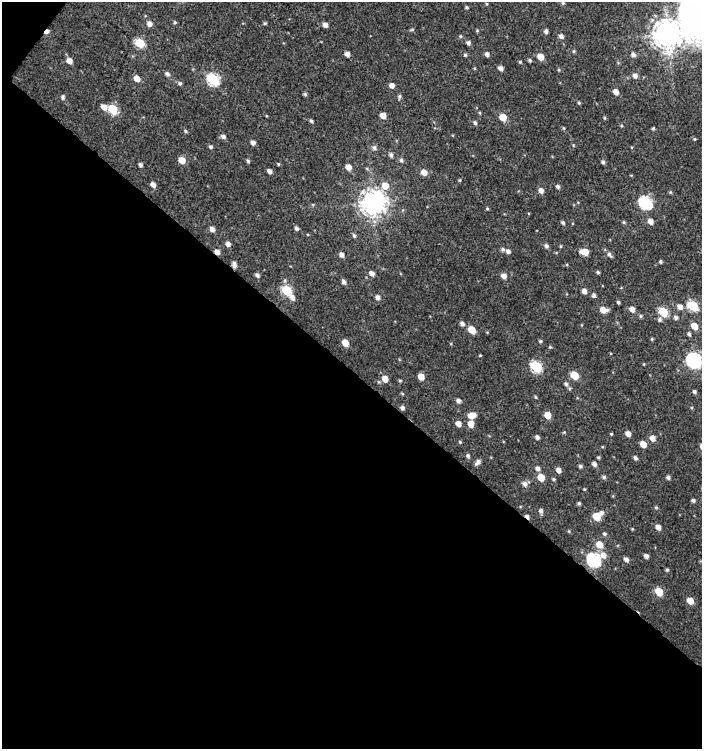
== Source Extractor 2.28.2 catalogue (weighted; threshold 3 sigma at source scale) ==
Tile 3 of 2 x 2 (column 1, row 2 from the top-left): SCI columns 54-753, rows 2-748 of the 1502 x 1496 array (HDU 1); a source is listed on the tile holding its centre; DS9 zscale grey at full resolution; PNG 704 x 751 px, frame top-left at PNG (2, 2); no overlay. Shown black and unused: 51% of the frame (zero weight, under 3 of 4 exposures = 1% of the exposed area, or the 3 px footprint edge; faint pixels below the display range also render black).
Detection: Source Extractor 2.28.2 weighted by HDU 2 'WHT'; one run over the whole footprint, this tile lists its part. Background 0.00192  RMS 0.0025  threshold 0.0112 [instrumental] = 3 sigma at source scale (4.5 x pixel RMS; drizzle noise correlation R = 1.50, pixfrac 1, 0.0396/0.0396 arcsec/px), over >= 5 px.
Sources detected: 173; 2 cosmic-ray / hot-pixel residue — not listed; the other 171 listed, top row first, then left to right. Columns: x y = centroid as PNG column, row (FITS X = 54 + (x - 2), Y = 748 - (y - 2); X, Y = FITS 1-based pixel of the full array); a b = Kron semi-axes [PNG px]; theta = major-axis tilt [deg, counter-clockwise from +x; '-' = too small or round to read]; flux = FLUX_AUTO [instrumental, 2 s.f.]
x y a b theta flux
563 3 5 4 - 0.3
466 7 4 3 - 0.32
175 22 5 4 - 0.3
265 23 5 3 - 0.3
149 24 6 5 - 1.3
325 25 5 4 - 1.2
412 29 7 3 19 0.25
477 31 5 3 - 0.24
546 31 5 4 - 0.72
668 34 8 8 - 330
460 36 5 4 - 0.3
561 36 5 4 - 0.9
140 43 6 5 - 10
468 43 5 4 - 0.72
574 51 5 3 - 0.27
347 54 4 4 - 1.3
487 54 4 4 - 0.85
633 54 6 5 - 0.86
465 55 4 4 - 0.34
540 57 5 5 - 3.1
530 60 4 4 - 0.37
69 61 5 5 - 2
520 62 4 4 - 0.24
500 68 4 4 - 1.1
559 70 5 3 - 0.23
167 74 6 5 - 0.72
635 76 6 5 - 0.98
137 78 5 5 - 2.3
213 79 6 6 - 24
180 83 5 5 - 0.53
392 85 5 5 - 1.4
616 92 5 4 - 1.5
305 94 5 4 - 0.38
399 96 6 5 - 0.46
63 97 6 5 - 0.47
579 103 4 4 - 0.29
104 107 6 5 - 1.8
113 109 6 5 - 9.2
480 113 5 3 - 0.21
383 115 5 4 - 2.2
503 117 5 5 - 4.8
605 118 5 3 - 0.24
311 121 4 4 - 0.42
475 123 5 4 - 0.53
564 128 5 3 - 0.25
653 128 4 3 - 0.31
185 131 6 4 -42 0.35
223 136 6 5 - 0.8
694 139 4 4 - 0.25
253 142 5 4 - 1
211 147 5 5 - 0.4
374 148 7 6 - 0.73
391 155 6 5 - 0.55
182 160 5 5 - 3.3
401 160 5 5 - 0.59
248 161 4 4 - 0.4
603 162 5 4 - 0.51
278 164 4 3 - 0.24
140 165 4 4 - 0.6
348 167 5 5 - 2
367 169 5 3 - 0.28
270 171 4 4 - 0.92
424 172 5 5 - 2.1
460 180 5 3 - 0.23
153 184 5 4 - 1.2
385 186 7 7 - 2.6
558 186 5 4 - 0.6
541 190 6 6 - 1.1
670 192 5 4 - 0.26
373 202 8 8 - 240
645 203 7 6 - 34
487 208 4 3 - 0.27
650 221 6 5 - 1.3
563 222 5 4 - 0.47
624 222 5 4 - 0.31
296 228 5 4 - 0.58
212 229 5 4 - 1.1
354 236 6 4 -71 0.44
228 244 5 4 - 1.2
546 246 6 5 - 0.65
560 246 5 3 - 0.23
503 249 5 5 - 0.54
508 251 5 5 - 0.8
217 252 5 4 - 1.4
584 252 7 5 -7 3.5
341 254 6 5 - 0.95
609 254 8 5 -49 0.78
660 261 3 3 - 0.39
234 265 7 4 -81 1.1
598 272 4 3 - 0.36
371 273 6 5 - 1.2
257 275 5 4 - 0.65
504 276 5 5 - 1.5
344 282 5 4 - 0.82
287 290 6 5 - 15
584 291 5 4 - 1.3
594 295 5 4 - 0.59
292 297 8 6 -45 1
377 297 5 5 - 0.97
618 302 3 3 - 0.33
693 306 6 5 - 14
680 307 7 6 - 1.4
632 309 5 5 - 1.4
603 310 7 5 -8 2.3
663 312 6 5 - 10
641 316 5 4 - 0.34
676 317 5 5 - 0.59
660 319 5 5 - 0.52
462 324 6 5 - 0.81
694 326 6 5 - 2.9
472 330 6 5 - 4.7
689 334 5 4 - 0.48
652 339 4 4 - 0.26
540 341 4 3 - 0.34
345 343 5 5 - 3.3
550 347 4 4 - 0.27
480 355 4 3 - 0.19
694 360 7 6 - 57
536 367 6 5 - 19
574 375 6 5 - 6.2
421 377 5 4 - 2.5
385 379 6 5 - 2.2
400 381 4 4 - 0.3
379 382 5 3 - 0.26
566 384 5 5 - 0.54
694 392 4 4 - 0.49
402 393 5 3 - 0.24
458 401 5 4 - 0.9
402 408 4 4 - 0.71
472 415 9 6 16 2.3
547 415 5 5 - 3.1
458 424 5 4 - 1.6
471 424 6 5 - 2.3
564 432 5 4 - 0.24
628 433 5 4 - 1.4
611 434 3 3 - 0.23
537 437 4 4 - 0.69
652 438 6 5 - 1.5
460 442 4 4 - 0.26
643 444 5 4 - 2.8
468 456 5 5 - 0.5
598 457 5 4 - 0.31
635 458 5 4 - 0.56
478 462 8 4 47 0.91
594 464 5 5 - 0.84
580 466 4 4 - 0.47
538 468 6 5 - 0.91
558 470 5 4 - 1.3
541 477 6 5 - 3.6
604 477 5 4 - 0.47
668 477 5 4 - 0.63
554 479 5 3 - 0.32
525 484 7 6 - 0.94
693 500 4 4 - 0.52
579 503 4 4 - 0.42
656 507 4 4 - 0.29
541 511 6 5 - 0.71
602 513 6 5 - 0.71
597 516 5 5 - 5.9
658 527 5 4 - 1.4
632 529 4 3 - 0.19
569 531 5 3 - 0.21
604 534 5 5 - 0.42
599 544 7 6 - 3.2
603 555 8 7 - 1.6
646 556 4 4 - 0.76
626 559 5 4 - 0.85
594 560 7 6 - 40
667 570 4 3 - 0.32
659 592 6 5 - 5.4
690 601 5 5 - 2.8
Overlapping masked pixels (flux is a lower limit): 2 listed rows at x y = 217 252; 234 265